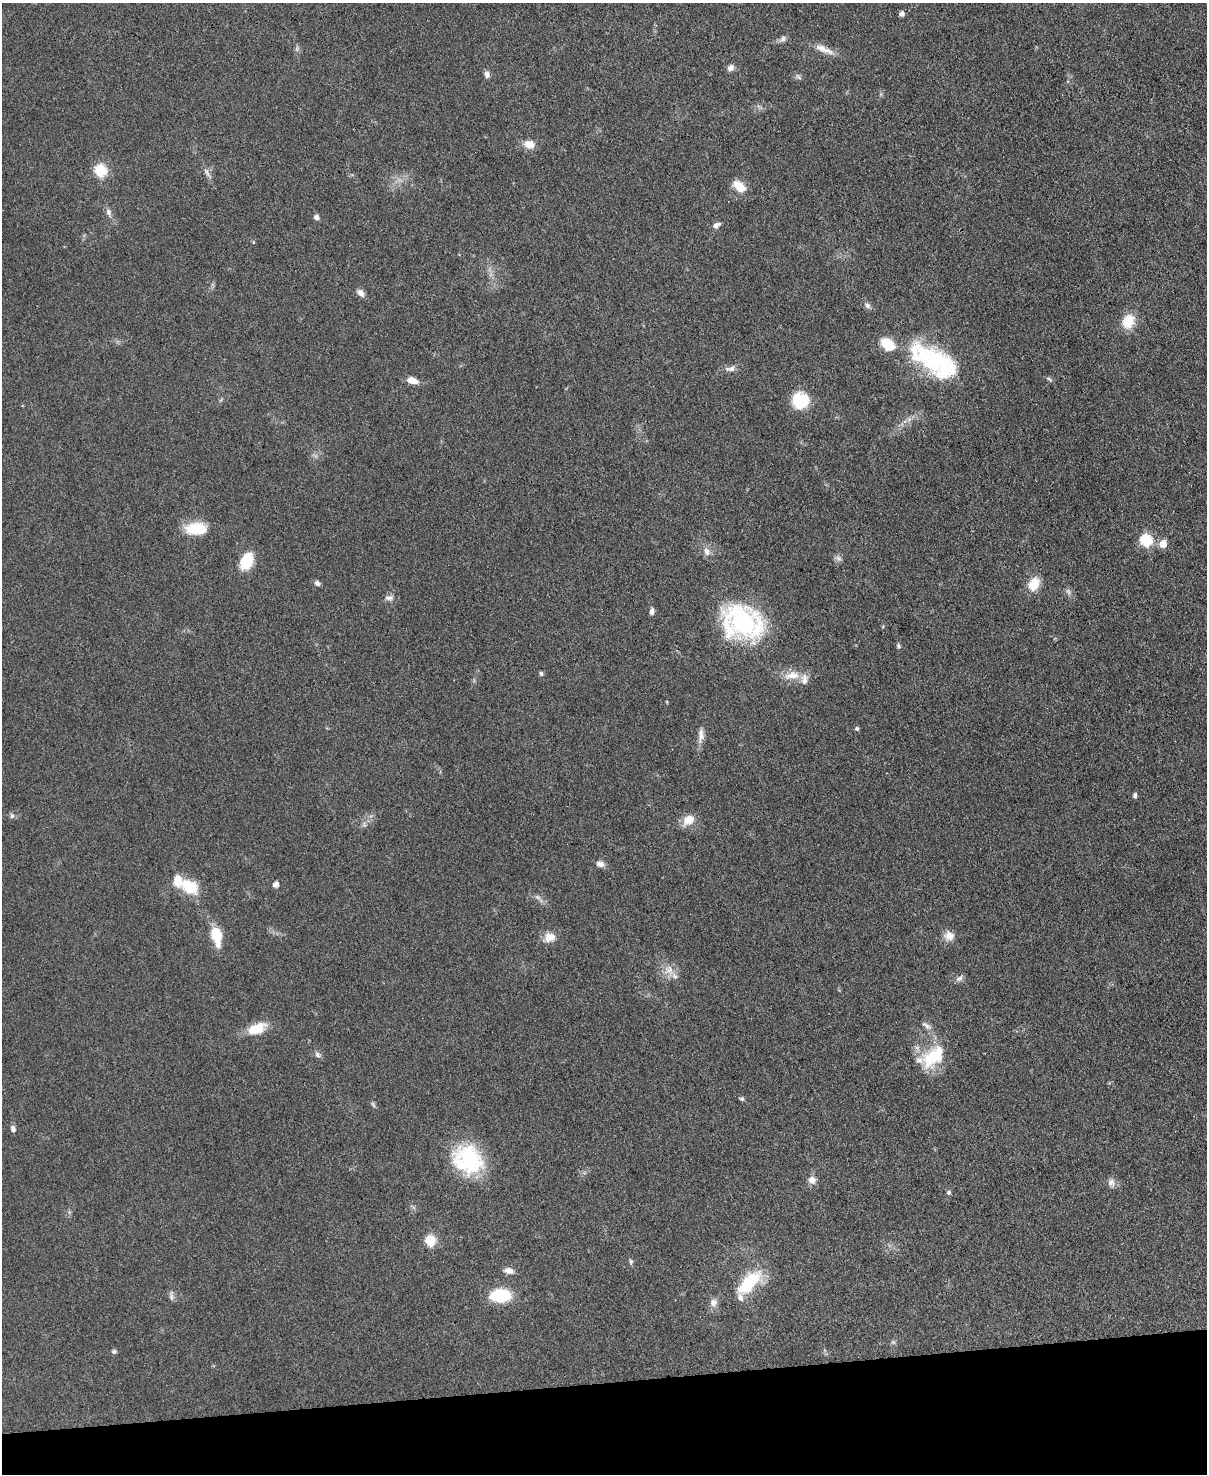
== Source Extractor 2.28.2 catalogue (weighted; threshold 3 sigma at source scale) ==
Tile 10 of 4 x 3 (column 2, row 3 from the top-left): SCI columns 1206-2410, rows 249-1720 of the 4819 x 4798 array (HDU 1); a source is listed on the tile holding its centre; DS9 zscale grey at full resolution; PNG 1209 x 1476 px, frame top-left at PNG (2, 3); no overlay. Shown black and unused: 6% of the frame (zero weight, under 3 of 4 exposures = <1% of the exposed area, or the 3 px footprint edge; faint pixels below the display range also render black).
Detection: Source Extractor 2.28.2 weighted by HDU 2 'WHT'; one run over the whole footprint, this tile lists its part. Background 0.0853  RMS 0.0063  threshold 0.0284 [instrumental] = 3 sigma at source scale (4.5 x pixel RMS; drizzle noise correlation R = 1.50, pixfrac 1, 0.05/0.05 arcsec/px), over >= 5 px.
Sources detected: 81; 3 inside a brighter object's white glare — not listed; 4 inside a brighter listed object's ellipse — not listed separately; the other 74 listed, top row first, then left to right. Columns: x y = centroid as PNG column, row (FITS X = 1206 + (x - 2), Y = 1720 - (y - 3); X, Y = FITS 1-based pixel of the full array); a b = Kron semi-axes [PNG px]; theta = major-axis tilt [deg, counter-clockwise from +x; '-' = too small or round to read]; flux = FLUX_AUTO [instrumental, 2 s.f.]
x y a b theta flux
902 14 6 6 - 1.8
783 39 9 7 43 2.2
297 49 8 4 90 1.4
824 49 29 8 -23 7
730 68 9 7 36 2.7
487 74 8 7 - 2.6
798 77 11 3 -50 1.2
529 144 13 9 -11 6.9
100 171 6 6 - 62
207 172 17 5 -60 2.8
739 186 16 10 -41 9.6
109 212 13 7 -68 3
316 217 6 6 - 2
716 225 9 6 31 2.6
360 293 12 7 -47 3.1
867 306 9 6 -47 2.1
1128 321 15 12 62 15
929 358 65 27 -35 69
730 369 15 7 5 3.5
1049 379 9 4 -35 1.3
412 380 12 7 -16 6.4
800 400 15 14 - 30
196 528 27 14 1 18
1146 540 6 6 - 65
1163 544 6 6 - 9.7
707 551 12 8 -76 3.7
838 558 10 7 -31 2.3
246 561 18 12 65 19
317 583 7 6 - 1.9
1034 584 17 12 62 11
1068 592 11 5 -57 2.1
389 598 14 7 7 2.7
652 611 8 5 83 2.4
741 623 34 31 -21 110
898 646 7 5 -79 1.3
541 673 6 5 - 1.2
792 675 22 11 10 9.7
667 702 5 3 - 0.51
857 729 5 5 - 1.4
701 736 21 7 87 4.8
1135 795 6 5 - 1.5
12 816 7 6 - 1.5
688 820 16 11 39 8.8
364 825 9 3 -84 1.3
600 864 10 8 -21 3.1
178 880 17 12 -61 11
276 884 5 4 - 4.8
190 887 13 12 - 20
538 897 9 6 -26 2.2
216 935 20 10 -77 18
949 936 14 12 -8 5.6
549 937 16 12 24 7
669 970 16 13 -41 8
959 978 11 7 31 2.3
926 1026 16 6 -35 3
257 1029 24 12 22 14
317 1055 9 6 -52 1.9
932 1057 35 20 34 31
742 1099 6 5 - 1.1
373 1104 9 3 -57 1.1
13 1129 7 6 - 2.3
468 1159 37 31 -34 51
812 1180 10 9 - 4.3
1111 1183 12 9 -76 3.5
949 1192 5 5 - 1.5
430 1241 6 5 - 41
631 1261 7 5 -88 1.3
509 1271 12 7 -7 4
746 1286 26 18 56 23
171 1295 14 6 -87 2.3
500 1295 16 11 3 34
713 1303 11 10 - 3.9
893 1342 6 5 - 1.1
114 1351 6 5 - 1.4